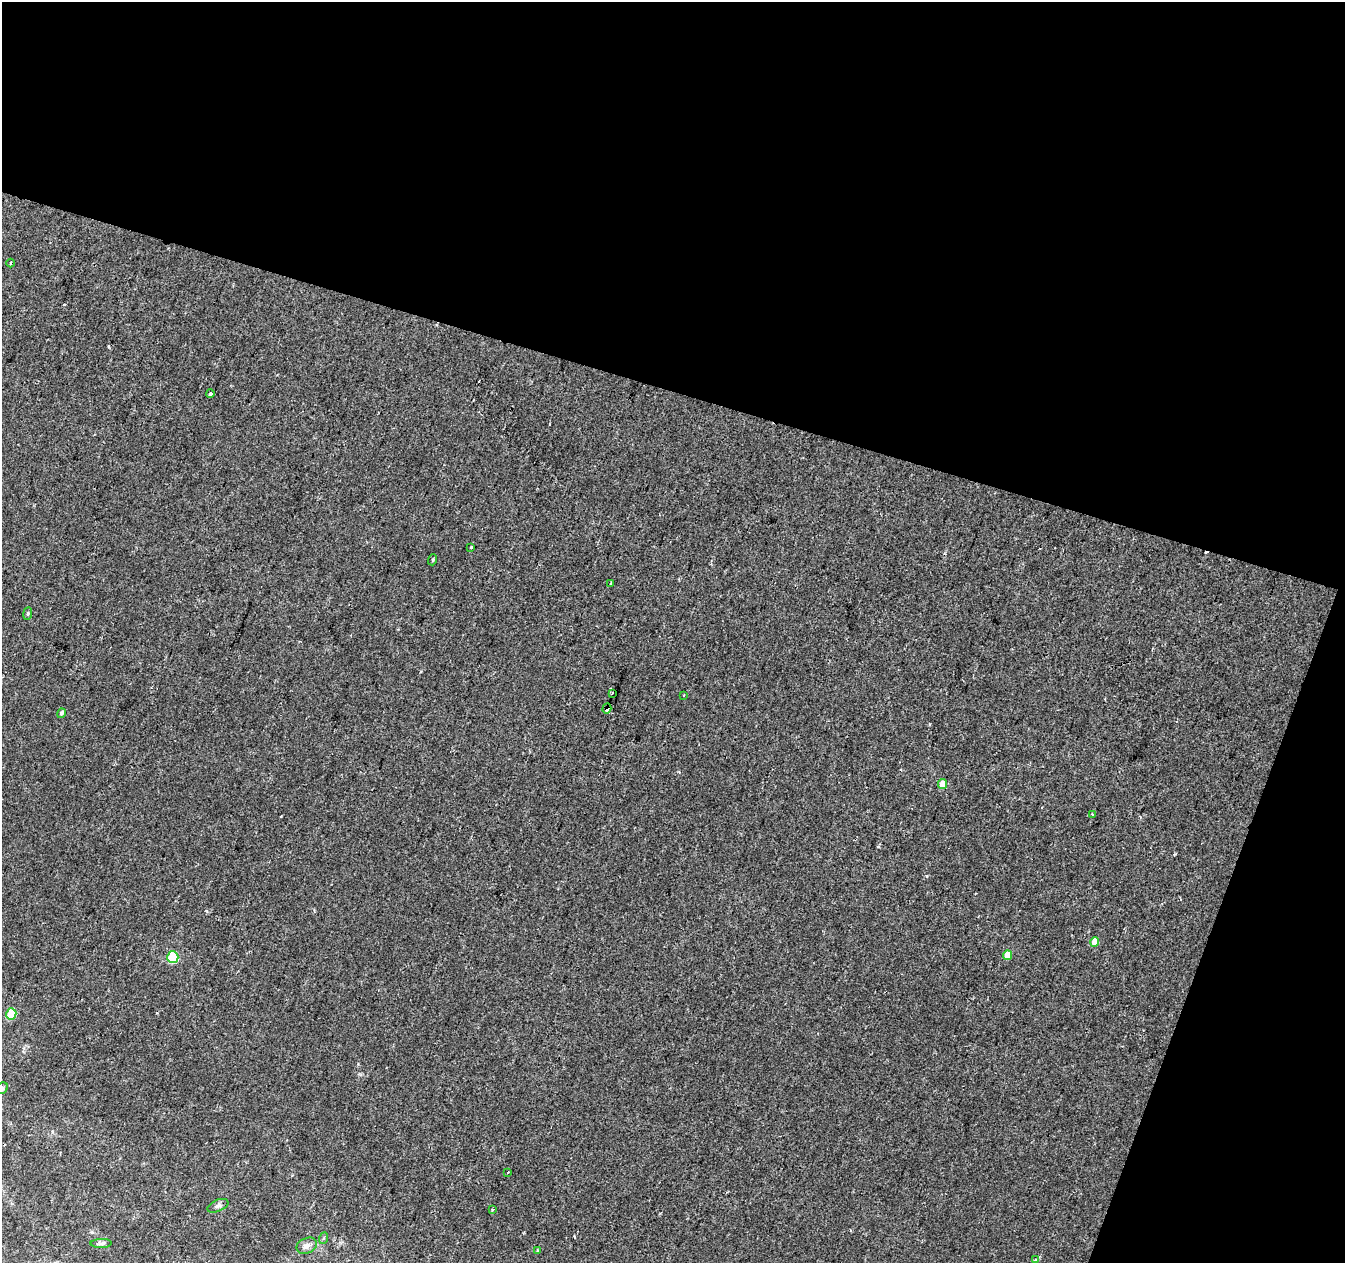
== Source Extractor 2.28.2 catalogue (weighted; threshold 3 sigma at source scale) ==
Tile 2 of 2 x 2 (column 2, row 1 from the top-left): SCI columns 1345-2687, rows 1370-2630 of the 2687 x 2758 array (HDU 1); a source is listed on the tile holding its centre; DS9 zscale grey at full resolution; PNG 1347 x 1265 px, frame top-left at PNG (2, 2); each listed source drawn as its Kron ellipse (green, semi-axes under 4 px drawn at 4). Shown black and unused: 36% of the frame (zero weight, under 2 of 3 exposures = <1% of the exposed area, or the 3 px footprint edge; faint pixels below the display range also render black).
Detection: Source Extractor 2.28.2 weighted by HDU 2 'WHT'; one run over the whole footprint, this tile lists its part. Background -2.15e-05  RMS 0.0041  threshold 0.0186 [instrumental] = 3 sigma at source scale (4.5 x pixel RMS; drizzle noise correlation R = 1.50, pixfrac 1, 0.0396/0.0396 arcsec/px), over >= 5 px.
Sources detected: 27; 2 cosmic-ray / hot-pixel residue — neither listed nor drawn; the other 25 listed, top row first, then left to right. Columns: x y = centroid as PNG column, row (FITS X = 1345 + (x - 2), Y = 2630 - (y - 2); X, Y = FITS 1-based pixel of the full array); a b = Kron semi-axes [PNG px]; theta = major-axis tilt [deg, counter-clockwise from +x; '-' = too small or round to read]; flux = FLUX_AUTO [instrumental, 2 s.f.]
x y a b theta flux
11 263 4 3 - 0.43
210 394 4 3 - 3.2
471 547 3 3 - 1
433 560 6 3 70 0.48
611 584 3 3 - 0.54
28 613 6 4 83 0.6
612 693 3 3 - 0.66
684 695 3 2 - 0.46
607 709 5 4 - 71
61 713 5 4 - 0.93
942 784 5 4 - 5
1092 815 3 3 - 0.79
1095 942 5 4 - 5.7
1007 955 4 4 - 5.9
173 957 6 5 - 17
11 1014 5 5 - 12
2 1088 6 5 - 0.67
508 1172 2 2 - 0.4
218 1206 11 5 23 1.4
492 1209 4 3 - 0.39
324 1238 6 4 70 0.51
101 1243 10 4 1 1
307 1246 10 7 24 2.1
538 1251 3 3 - 0.84
1036 1260 3 3 - 1.5
Overlapping masked pixels (flux is a lower limit): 1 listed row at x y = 607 709
Isophote crosses this tile's border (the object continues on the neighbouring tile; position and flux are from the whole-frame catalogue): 1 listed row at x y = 2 1088